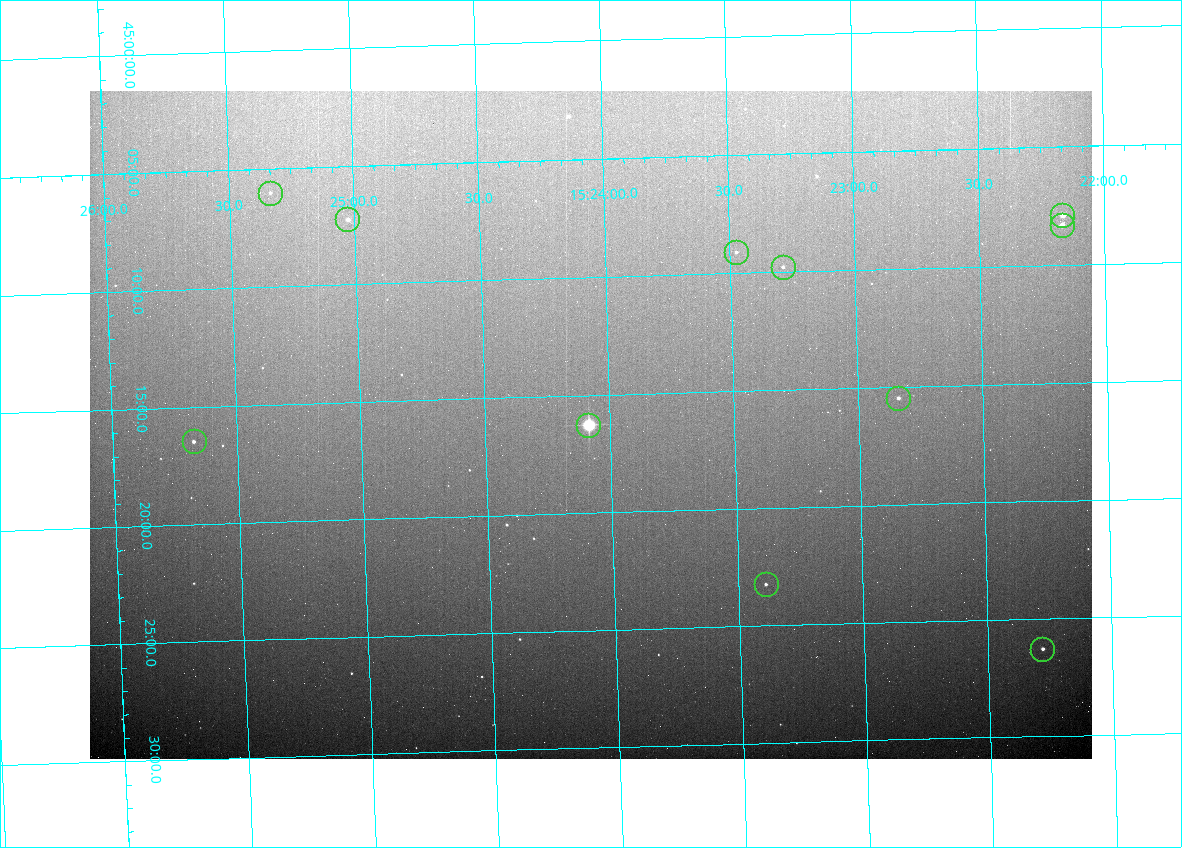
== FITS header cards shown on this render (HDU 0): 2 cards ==
NAXIS1  =                 1002 /fastest changing axis
NAXIS2  =                  668 /next to fastest changing axis

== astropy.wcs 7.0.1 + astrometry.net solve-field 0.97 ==
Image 1002 x 668 px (HDU 0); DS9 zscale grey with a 90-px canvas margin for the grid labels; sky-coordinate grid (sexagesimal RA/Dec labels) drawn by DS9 from the SOLVED WCS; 11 Tycho-2 reference stars matched to detected sources circled (green)
Header WCS: none
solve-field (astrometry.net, Tycho-2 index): SOLVED blind (the file carries no WCS)
Solved WCS: RA---TAN-SIP/DEC--TAN-SIP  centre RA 15:24:05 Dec +45:16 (231.02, +45.27 deg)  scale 2.55 arcsec/px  FOV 42.5' x 28.4'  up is -178 deg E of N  parity flipped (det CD > 0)
(file carries no celestial WCS; the grid is the blind solution)
Tycho-2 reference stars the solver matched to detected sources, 11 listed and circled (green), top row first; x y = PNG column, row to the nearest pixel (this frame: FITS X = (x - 90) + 1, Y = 668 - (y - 91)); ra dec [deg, ICRS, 3 dp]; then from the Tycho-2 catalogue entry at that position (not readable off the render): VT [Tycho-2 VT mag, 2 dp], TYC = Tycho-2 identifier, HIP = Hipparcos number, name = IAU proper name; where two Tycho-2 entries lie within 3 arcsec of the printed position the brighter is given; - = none
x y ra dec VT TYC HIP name
270 193 231.333 +45.100 12.23 3482-107-1 - -
1062 215 230.541 +45.132 9.55 3482-73-1 - -
347 219 231.257 +45.121 10.90 3482-113-1 - -
1062 225 230.542 +45.139 10.14 3482-1693-1 - -
736 252 230.869 +45.152 12.07 3482-1675-1 - -
783 267 230.822 +45.163 12.03 3482-1656-1 - -
898 398 230.710 +45.258 11.28 3482-1488-1 - -
588 425 231.021 +45.271 6.19 3482-1697-1 75369 -
194 441 231.419 +45.274 11.55 3482-1530-1 - -
766 584 230.848 +45.387 12.01 3482-1324-1 - -
1042 649 230.571 +45.438 10.99 3482-1241-1 - -